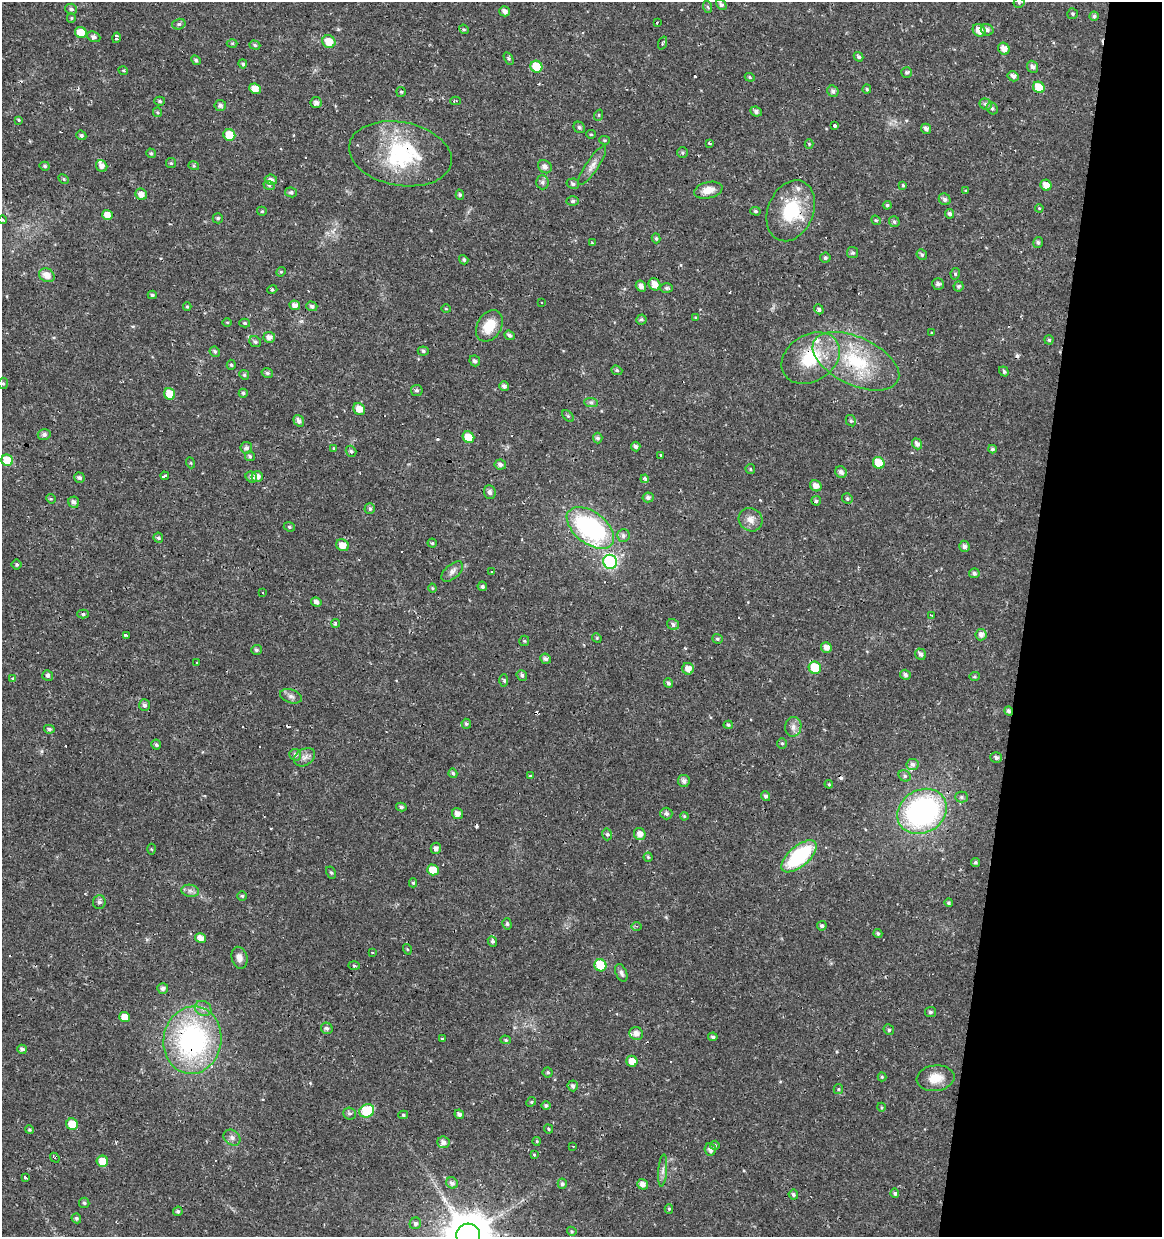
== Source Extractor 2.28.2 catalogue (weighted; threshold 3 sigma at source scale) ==
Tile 8 of 4 x 4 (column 4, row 2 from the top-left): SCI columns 3702-4861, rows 2473-3707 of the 5142 x 4941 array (HDU 1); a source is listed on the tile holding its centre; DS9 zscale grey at full resolution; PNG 1164 x 1239 px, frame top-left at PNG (2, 2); each listed source drawn as its Kron ellipse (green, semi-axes under 4 px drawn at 4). Shown black and unused: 12% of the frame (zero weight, under 2 of 3 exposures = <1% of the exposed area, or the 3 px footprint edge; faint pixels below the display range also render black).
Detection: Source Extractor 2.28.2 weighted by HDU 2 'WHT'; one run over the whole footprint, this tile lists its part. Background 0.0224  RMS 0.0028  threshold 0.0127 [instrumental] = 3 sigma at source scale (4.5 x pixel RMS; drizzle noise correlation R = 1.50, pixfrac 1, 0.0396/0.0396 arcsec/px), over >= 5 px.
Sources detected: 337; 14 cosmic-ray / hot-pixel residue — neither listed nor drawn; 9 inside a brighter listed object's ellipse — not listed separately; the other 314 listed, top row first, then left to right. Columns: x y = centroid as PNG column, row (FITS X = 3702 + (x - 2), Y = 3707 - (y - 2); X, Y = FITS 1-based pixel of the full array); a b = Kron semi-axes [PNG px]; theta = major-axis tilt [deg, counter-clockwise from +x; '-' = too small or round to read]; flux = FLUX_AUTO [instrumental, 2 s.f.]
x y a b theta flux
1019 3 5 5 - 0.34
721 5 6 4 -41 0.77
708 7 6 4 -70 0.4
71 9 6 5 - 0.63
505 11 5 5 - 1.2
1073 14 5 5 - 0.41
1094 16 4 4 - 0.53
71 18 5 4 - 0.34
657 22 3 2 - 0.64
179 24 7 5 15 0.71
464 29 5 4 - 0.37
979 30 7 6 - 2.8
987 30 6 5 - 0.86
81 33 6 5 - 3.8
94 37 7 5 -22 0.78
116 38 5 4 - 1.3
329 42 7 6 - 4.2
232 43 5 3 - 0.33
663 43 7 3 69 0.44
255 45 5 4 - 0.52
1004 49 6 5 - 2.4
858 57 5 4 - 0.57
509 59 7 4 -59 0.42
196 60 5 4 - 0.57
243 64 4 4 - 0.55
536 67 6 5 - 6.5
1033 67 6 5 - 0.97
123 70 5 3 - 0.29
907 72 5 5 - 0.55
1013 76 5 5 - 1
750 77 5 4 - 0.36
1039 87 6 5 - 6.5
255 89 6 5 - 2.7
867 89 4 4 - 0.47
833 91 6 5 - 0.92
401 92 5 5 - 0.45
160 101 5 4 - 0.51
455 101 5 3 - 0.46
316 103 5 5 - 1.2
986 104 6 5 - 0.72
220 105 6 5 - 0.82
992 108 6 5 - 0.57
157 112 5 4 - 0.36
756 112 6 4 -26 0.81
599 115 6 3 72 0.32
19 120 4 3 - 0.4
835 126 3 3 - 0.58
579 127 6 5 - 0.54
926 129 5 4 - 0.95
591 134 5 4 - 0.33
81 135 5 4 - 0.58
229 135 6 5 - 5.7
604 140 5 4 - 0.35
709 143 4 3 - 0.32
809 144 4 4 - 0.29
151 153 5 4 - 0.4
682 153 5 5 - 0.5
400 154 52 32 -10 26
171 163 5 5 - 0.4
45 166 5 4 - 0.55
102 166 6 5 - 1.4
194 166 5 3 - 0.31
592 166 23 6 56 2
545 167 7 6 - 1.2
64 179 6 4 -28 0.42
271 180 6 5 - 1.1
542 182 7 6 - 0.87
573 184 6 5 - 0.71
269 185 6 3 -19 0.41
903 185 4 3 - 0.38
1046 185 5 5 - 2.6
708 190 14 8 13 3
966 191 4 3 - 0.27
291 192 6 5 - 0.6
141 194 6 5 - 1.9
460 195 5 4 - 0.46
945 199 6 5 - 0.87
573 201 6 5 - 0.59
887 205 4 4 - 0.52
1039 208 4 3 - 0.24
262 211 5 4 - 0.35
755 211 5 4 - 0.37
791 211 31 22 67 14
949 214 5 4 - 0.69
108 215 5 5 - 2.5
218 218 5 5 - 0.51
2 220 4 3 - 0.43
876 220 5 4 - 0.33
894 222 5 5 - 0.58
656 238 5 4 - 0.43
592 243 3 3 - 0.78
1038 243 6 4 75 0.66
853 253 5 5 - 0.57
922 255 5 5 - 0.68
825 258 5 5 - 0.59
464 260 5 4 - 0.53
281 272 5 4 - 0.38
955 274 6 4 80 0.5
47 275 8 6 -31 2.6
654 284 6 5 - 2.5
938 284 6 5 - 0.82
641 286 6 5 - 1.4
958 286 5 5 - 0.47
666 288 6 5 - 0.58
272 290 5 3 - 0.36
152 295 4 4 - 0.45
542 303 3 2 - 0.33
295 305 5 4 - 1.3
187 306 4 4 - 0.29
312 306 5 4 - 0.77
446 309 5 3 - 0.24
819 309 5 4 - 0.6
696 318 3 3 - 0.31
641 319 5 5 - 0.52
227 322 5 3 - 0.27
245 323 5 4 - 0.38
489 326 17 12 59 5.6
932 333 4 2 - 0.22
509 335 5 4 - 0.68
269 337 6 5 - 1.6
1049 340 4 4 - 0.47
255 342 6 5 - 0.65
423 351 5 4 - 0.49
215 352 5 4 - 0.52
811 358 31 23 32 13
475 361 5 5 - 0.66
856 361 46 24 -25 21
231 365 5 4 - 0.41
617 370 6 4 -22 0.45
1004 371 5 4 - 0.66
267 373 6 4 -16 0.58
244 375 5 4 - 0.41
3 383 5 5 - 0.53
504 386 5 4 - 0.83
417 390 6 5 - 0.57
243 393 4 4 - 0.46
170 394 6 5 - 5.3
591 402 7 4 -1 0.55
359 409 6 5 - 2.7
568 416 7 4 -45 0.41
299 421 6 5 - 0.98
851 421 6 5 - 0.48
44 434 6 5 - 0.85
468 437 6 5 - 4.6
598 438 5 5 - 0.66
917 444 6 4 -53 1.2
636 447 5 4 - 0.81
246 448 6 6 - 0.87
334 448 4 4 - 0.26
992 449 4 4 - 0.57
351 451 6 5 - 0.54
661 455 3 2 - 0.31
250 456 5 4 - 0.55
7 460 6 5 - 8.2
191 463 5 3 - 0.29
879 463 6 5 - 6.8
500 465 6 5 - 0.93
750 469 5 4 - 0.38
841 472 6 5 - 1.1
165 476 4 3 - 1.1
251 477 6 5 - 0.82
257 477 6 5 - 1.8
79 478 5 5 - 0.62
645 479 4 3 - 1.1
816 486 6 5 - 1.9
490 492 7 6 - 0.81
648 497 5 5 - 0.78
847 498 5 5 - 0.52
51 499 5 4 - 0.3
816 501 5 4 - 0.57
74 502 6 5 - 1
370 509 5 5 - 0.54
751 520 12 11 - 2.2
289 527 6 4 -22 0.41
590 528 27 15 -38 43
623 536 6 6 - 0.91
158 538 5 5 - 0.48
432 543 4 4 - 0.41
342 545 6 5 - 2.6
964 546 5 5 - 0.9
610 562 7 6 - 40
17 565 5 5 - 0.48
492 571 3 2 - 0.36
452 572 13 7 41 1.3
974 573 5 4 - 0.71
482 586 5 4 - 0.56
432 588 4 4 - 0.3
263 593 3 2 - 0.26
316 602 5 4 - 1.2
83 614 5 4 - 0.47
932 615 3 3 - 0.47
336 623 4 4 - 0.54
673 624 6 5 - 0.75
126 635 4 3 - 1.1
981 635 5 5 - 1.3
597 638 5 4 - 0.26
717 639 5 4 - 0.46
524 641 5 5 - 0.32
826 648 5 5 - 1.5
256 650 5 5 - 0.57
921 654 6 5 - 0.88
545 659 5 5 - 0.83
197 662 3 3 - 0.66
815 668 6 6 - 9.2
688 669 6 5 - 2.1
48 675 5 5 - 0.59
522 675 5 5 - 0.72
905 675 5 4 - 0.79
974 676 5 4 - 0.38
12 679 4 3 - 0.58
504 680 6 3 89 0.4
668 683 5 4 - 0.65
291 696 11 6 -17 1.1
144 705 6 5 - 0.79
1009 711 4 4 - 0.75
466 724 5 5 - 0.6
728 725 4 4 - 0.43
793 727 10 8 82 1.4
49 729 5 4 - 0.5
782 743 5 4 - 0.48
156 745 5 5 - 0.53
295 755 6 5 - 0.81
305 757 11 8 33 1.4
996 758 6 5 - 0.69
913 764 6 5 - 0.94
453 773 5 4 - 0.58
530 776 4 4 - 0.33
905 776 6 5 - 0.62
684 781 6 6 - 1
829 784 4 4 - 0.3
766 796 5 4 - 0.8
962 797 6 5 - 0.52
401 807 5 4 - 0.5
922 811 26 21 31 59
457 814 6 5 - 1.5
666 814 6 6 - 0.79
684 816 4 4 - 0.39
607 834 6 4 -77 0.54
640 834 6 5 - 1.8
436 848 6 5 - 1.1
152 849 5 3 - 0.28
799 856 21 10 41 24
648 857 4 4 - 0.34
975 862 4 4 - 0.46
433 870 6 5 - 4.3
331 872 6 4 -61 0.44
413 883 4 4 - 0.42
190 891 9 6 -8 1
242 896 4 4 - 0.44
99 902 7 6 - 0.76
949 903 4 4 - 0.46
507 924 6 4 -74 0.49
636 926 5 3 - 0.41
822 926 5 4 - 0.64
878 934 4 4 - 0.51
201 938 5 5 - 2
492 941 5 4 - 0.6
407 949 5 3 - 0.26
373 952 3 2 - 0.35
239 958 11 8 -75 1.6
600 965 6 6 - 10
354 966 6 4 -2 0.42
621 973 9 5 -67 0.85
163 988 5 5 - 0.98
203 1008 9 7 -30 1.3
930 1012 5 5 - 0.6
125 1017 5 5 - 3.3
327 1028 6 5 - 0.67
889 1030 5 5 - 0.53
636 1033 7 6 - 1.7
713 1037 4 3 - 0.55
442 1039 4 2 - 0.27
192 1040 34 29 81 51
506 1040 5 4 - 0.4
22 1049 5 4 - 0.96
632 1061 5 5 - 2.7
548 1072 5 5 - 0.48
882 1077 4 4 - 0.35
936 1078 19 13 6 4.3
573 1086 5 5 - 0.86
838 1089 5 4 - 0.34
531 1102 5 4 - 0.36
546 1106 5 4 - 0.59
881 1107 4 3 - 0.23
367 1111 8 6 24 13
350 1113 6 6 - 0.64
459 1114 5 4 - 0.88
403 1115 5 4 - 0.4
72 1124 6 5 - 4.9
548 1129 5 3 - 0.37
29 1130 4 4 - 0.39
232 1138 9 7 -40 1.1
537 1141 4 3 - 0.25
443 1142 6 5 - 1.2
715 1145 5 4 - 0.44
573 1146 3 2 - 0.42
710 1149 6 5 - 1.3
534 1155 3 3 - 0.8
55 1158 5 3 - 0.5
102 1161 5 5 - 3.6
663 1170 16 4 85 1.2
25 1177 3 3 - 0.92
452 1183 6 5 - 0.99
562 1184 5 4 - 0.62
643 1184 5 5 - 1.6
895 1193 4 4 - 0.53
793 1195 5 5 - 0.6
84 1203 5 5 - 0.5
669 1209 4 4 - 0.39
178 1211 5 4 - 0.5
76 1218 5 4 - 0.54
415 1223 6 5 - 0.7
572 1231 5 4 - 0.33
468 1235 12 12 - 1200
Overlapping masked pixels (flux is a lower limit): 8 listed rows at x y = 400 154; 791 211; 811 358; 856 361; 170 394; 1009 711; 192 1040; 468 1235
Isophote crosses this tile's border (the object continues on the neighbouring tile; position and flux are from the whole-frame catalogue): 2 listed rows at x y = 2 220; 468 1235